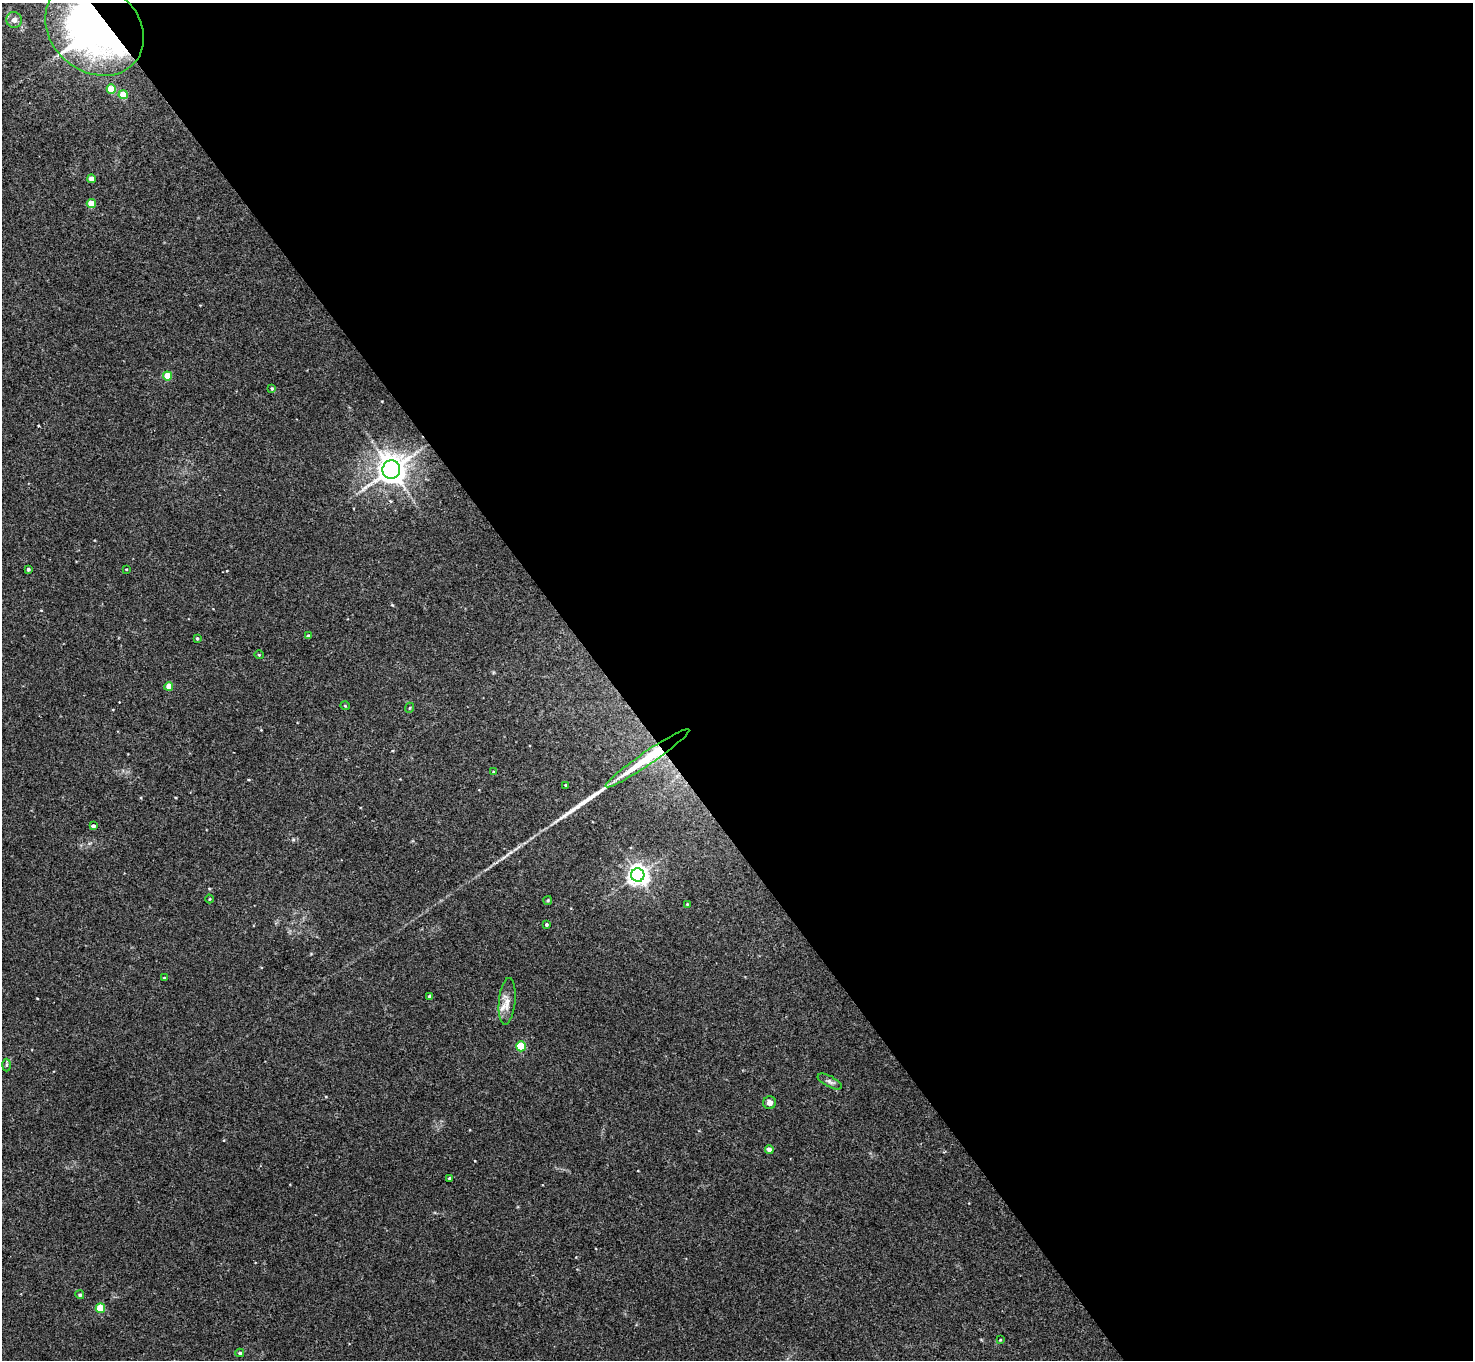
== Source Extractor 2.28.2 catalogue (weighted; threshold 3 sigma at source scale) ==
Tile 8 of 4 x 4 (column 4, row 2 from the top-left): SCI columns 4414-5884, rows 2870-4227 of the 5886 x 5878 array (HDU 1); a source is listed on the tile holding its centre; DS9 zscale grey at full resolution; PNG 1475 x 1362 px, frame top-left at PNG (2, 3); each listed source drawn as its Kron ellipse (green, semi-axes under 4 px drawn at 4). Shown black and unused: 59% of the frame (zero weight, under 3 of 4 exposures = <1% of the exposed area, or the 3 px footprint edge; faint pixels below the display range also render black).
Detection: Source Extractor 2.28.2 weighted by HDU 2 'WHT'; one run over the whole footprint, this tile lists its part. Background 0.041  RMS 0.0043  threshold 0.0194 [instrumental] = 3 sigma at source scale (4.5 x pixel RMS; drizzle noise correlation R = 1.50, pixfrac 1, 0.05/0.05 arcsec/px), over >= 5 px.
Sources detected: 41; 1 long thin detection or spike segment (spike, bleed or trail) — neither listed nor drawn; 1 inside a brighter listed object's ellipse — not listed separately; the other 39 listed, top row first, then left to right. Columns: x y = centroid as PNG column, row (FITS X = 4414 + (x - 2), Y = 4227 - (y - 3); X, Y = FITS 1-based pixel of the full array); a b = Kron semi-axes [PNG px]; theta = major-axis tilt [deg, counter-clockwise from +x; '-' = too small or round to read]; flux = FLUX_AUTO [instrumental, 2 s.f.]
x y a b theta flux
14 20 8 7 - 2.7
94 28 53 43 -39 240
111 89 5 4 - 8.5
123 95 4 4 - 10
91 179 4 4 - 3.9
91 204 4 4 - 9.1
167 376 4 4 - 8.8
272 388 4 3 - 0.5
391 469 9 9 - 490
28 569 3 3 - 0.72
126 569 3 2 - 0.29
308 636 4 3 - 0.95
197 638 3 3 - 0.58
259 655 5 3 - 0.34
169 686 4 4 - 5.7
345 706 5 3 - 0.32
409 708 5 3 - 0.35
647 758 50 6 34 24
493 772 4 3 - 0.29
566 785 3 3 - 0.53
93 826 4 4 - 1.1
638 875 7 6 - 260
210 899 4 3 - 0.33
548 900 4 4 - 0.63
687 904 2 2 - 0.26
546 925 3 3 - 0.69
164 978 3 3 - 0.34
430 996 3 3 - 0.86
507 1001 23 8 84 4.1
521 1046 5 5 - 19
6 1065 6 4 88 0.7
830 1081 13 5 -28 1.4
770 1103 6 6 - 2.1
769 1150 4 4 - 2.1
449 1178 3 3 - 0.53
80 1295 4 4 - 0.73
100 1308 5 4 - 12
1000 1340 4 3 - 0.32
240 1353 4 4 - 0.77
Overlapping masked pixels (flux is a lower limit): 2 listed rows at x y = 94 28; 647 758
Isophote crosses this tile's border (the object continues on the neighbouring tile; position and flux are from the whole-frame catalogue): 1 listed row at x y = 94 28